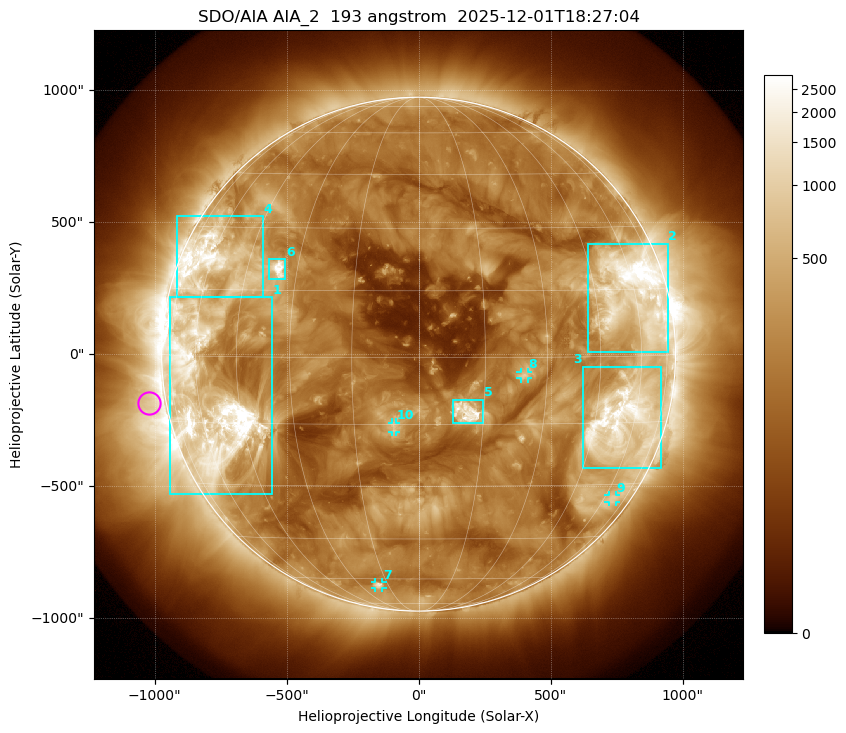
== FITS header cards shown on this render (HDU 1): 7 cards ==
TELESCOP= 'SDO/AIA '           / For AIA: SDO/AIA
INSTRUME= 'AIA_2   '           / For AIA: AIA_ATA1, AIA_ATA2, AIA_ATA3 or AIA_AT
WAVELNTH=                  193 / [angstrom] Wavelength
WAVEUNIT= 'angstrom'           / Wavelength unit: angstrom
DATE-OBS= '2025-12-01T18:27:04.842' / [ISO] Date when observation started; ISO 8
CTYPE1  = 'HPLN-TAN'           / CTYPE1: HPLN
CTYPE2  = 'HPLT-TAN'           / CTYPE2: HPLT

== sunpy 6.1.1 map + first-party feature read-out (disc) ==
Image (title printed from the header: SDO/AIA AIA_2  193 angstrom  2025-12-01T18:27:04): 1024 x 1024 px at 2.4 arcsec/px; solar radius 973 arcsec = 406 px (full disc in frame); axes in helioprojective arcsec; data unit not stated in the header (colour bar unlabelled)
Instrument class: DISC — disc imager (sunpy class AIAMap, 193 A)
Bright regions (active regions / flare kernels): reference = the median radial profile (limb darkening/brightening removed); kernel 9 px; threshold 5 sigma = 520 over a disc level ~190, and >= 1.15x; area >= 12 px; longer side >= 10 px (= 24 arcsec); searched inside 0.97 R_sun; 10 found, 10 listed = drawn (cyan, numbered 1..; 4 of them under ~33 arcsec drawn as corner ticks so the feature stays visible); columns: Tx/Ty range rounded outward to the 5 arcsec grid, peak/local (2 s.f.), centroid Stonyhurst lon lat
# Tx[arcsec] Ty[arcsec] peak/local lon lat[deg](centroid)
1 -945..-555 -530..215 23 -56 -10
2 640..945 10..420 21 +59 +14
3 625..920 -430..-45 12 +55 -15
4 -915..-590 215..525 10 -59 +21
5 130..245 -260..-170 15 +11 -12
6 -570..-505 280..360 17 -35 +20
7 -165..-135 -885..-865 5.7 -20 -63
8 385..415 -90..-65 5.6 +24 -4
9 720..750 -560..-535 3.4 +65 -34
10 -100..-85 -295..-260 5.2 -6 -16
Off-limb structures (1.02-1.3 R_sun): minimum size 162 px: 2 found; the strongest spans PA ~65..135 deg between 1.02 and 1.3 R_sun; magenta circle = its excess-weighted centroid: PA ~100 deg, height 1.07 R_sun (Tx ~-1020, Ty ~-185 arcsec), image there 2.8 x the reference